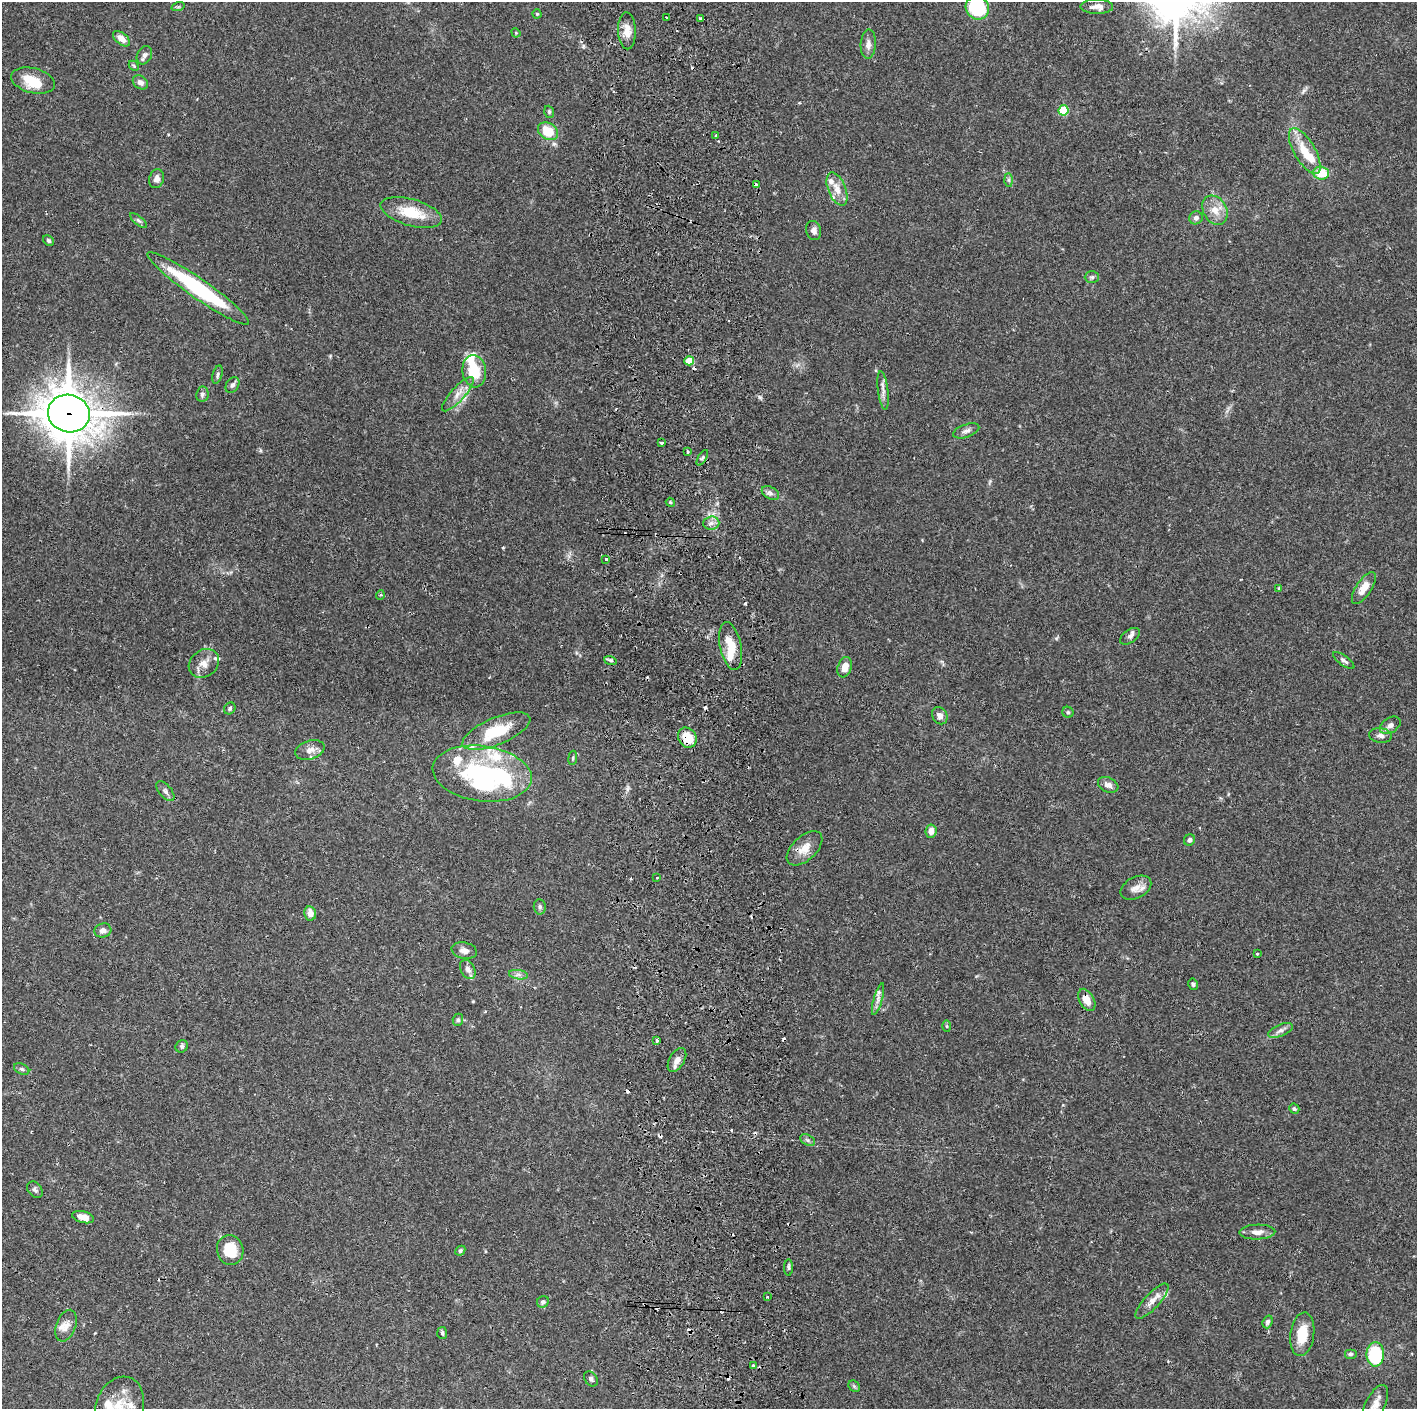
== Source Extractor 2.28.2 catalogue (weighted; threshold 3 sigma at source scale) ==
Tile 5 of 3 x 3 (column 2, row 2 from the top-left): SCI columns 1474-2888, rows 1411-2817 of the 4359 x 4230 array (HDU 1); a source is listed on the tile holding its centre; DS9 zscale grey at full resolution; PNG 1419 x 1411 px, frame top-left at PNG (2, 2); each listed source drawn as its Kron ellipse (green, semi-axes under 4 px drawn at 4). Shown black and unused: <1% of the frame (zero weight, under 2 of 3 exposures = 3% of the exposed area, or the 3 px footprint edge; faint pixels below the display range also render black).
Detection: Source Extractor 2.28.2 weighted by HDU 2 'WHT'; one run over the whole footprint, this tile lists its part. Background 0.0769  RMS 0.005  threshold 0.0226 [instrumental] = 3 sigma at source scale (4.5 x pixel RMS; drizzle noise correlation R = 1.50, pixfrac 1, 0.05/0.05 arcsec/px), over >= 5 px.
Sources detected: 146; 6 inside a brighter object's white glare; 14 cosmic-ray / hot-pixel residue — neither listed nor drawn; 13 inside a brighter listed object's ellipse — not listed separately; the other 113 listed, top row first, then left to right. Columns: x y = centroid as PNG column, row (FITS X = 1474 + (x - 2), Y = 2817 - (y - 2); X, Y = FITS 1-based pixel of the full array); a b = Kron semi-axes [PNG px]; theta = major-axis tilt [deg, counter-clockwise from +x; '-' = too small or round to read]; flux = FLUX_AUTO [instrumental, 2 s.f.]
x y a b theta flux
178 7 7 4 18 0.67
1097 7 16 7 -1 3.5
977 8 12 11 - 37
537 14 4 4 - 0.57
666 17 2 2 - 0.55
700 19 4 3 - 2.3
627 31 18 9 -88 4.9
516 33 5 4 - 0.45
122 39 10 5 -39 4.2
868 44 14 7 86 2.9
144 55 10 7 62 1.9
134 66 6 4 -46 0.68
33 81 22 12 -14 12
140 82 8 6 -37 2.4
1063 110 5 5 - 21
549 112 6 4 -71 0.73
548 131 11 8 -31 11
716 136 3 3 - 1.4
1305 151 26 10 -60 11
1321 173 8 6 -4 13
156 179 9 7 73 2.5
1009 180 6 4 -89 0.9
756 185 4 3 - 2.2
837 189 17 9 -68 6
1215 210 15 11 -60 6.2
411 212 32 13 -16 16
1196 218 7 6 - 1.8
138 220 10 4 -40 1.1
814 231 10 7 -73 2.2
49 241 6 4 -46 0.86
1092 277 7 6 - 1.1
198 288 61 10 -35 56
689 361 5 4 - 13
474 371 16 12 -83 16
218 375 9 5 74 1.1
232 385 8 6 55 1.5
883 390 19 5 -83 2.7
202 394 7 6 - 1.3
458 394 22 7 48 4.9
69 413 21 18 -14 1700
966 431 14 6 20 2.1
662 442 3 3 - 0.93
688 452 3 3 - 0.75
702 458 8 3 60 0.89
770 493 9 6 -28 1.6
670 502 4 3 - 0.62
711 523 8 6 5 2.2
606 559 3 3 - 1.4
1279 588 4 4 - 0.64
1364 588 18 7 57 6
380 595 5 3 - 0.59
1130 636 11 6 35 1.8
731 646 24 10 -78 11
610 660 6 4 -19 0.87
1344 660 12 5 -36 1.5
204 663 16 13 38 5.3
845 667 10 7 72 4.6
230 708 6 5 - 0.86
1068 712 5 5 - 0.97
940 716 9 7 -58 2.3
1390 725 11 7 33 2.4
496 731 36 13 23 20
1380 735 11 7 -5 2.2
687 738 10 9 - 12
310 750 15 9 18 3.6
573 758 7 3 82 0.6
482 774 50 27 -8 53
1108 785 10 7 -23 2.9
165 791 12 6 -51 1.7
931 831 7 5 83 4
1189 840 6 5 - 1.3
805 848 21 12 43 6.9
657 878 3 3 - 0.85
1136 888 16 10 27 4.5
540 907 7 6 - 1.3
310 913 7 6 - 4
103 930 8 7 - 2.2
464 951 13 8 -12 3.2
1257 954 3 2 - 0.6
468 969 10 7 -62 2.4
518 975 9 4 -8 1.7
1193 984 6 4 -78 0.86
878 999 16 4 74 2.5
1087 1000 12 7 -61 5
458 1020 6 5 - 0.83
947 1026 6 4 -88 0.53
1280 1030 13 6 21 2.1
657 1040 3 3 - 1.4
182 1046 6 5 - 1.1
677 1060 13 7 59 3.3
22 1069 8 5 -26 1.1
1294 1109 5 4 - 1
808 1140 8 5 -28 1.2
35 1190 9 6 -49 1.4
83 1217 11 5 -14 4.7
1257 1232 18 7 2 3.8
230 1250 15 13 -77 14
460 1251 5 4 - 0.9
788 1267 8 4 -90 0.96
767 1297 2 2 - 0.45
1152 1301 23 7 47 4.6
543 1302 6 5 - 1.4
1268 1322 6 5 - 1.3
66 1326 16 9 70 4.5
442 1333 6 5 - 0.84
1302 1334 22 12 82 12
1350 1354 6 5 - 1
1375 1354 12 9 -89 34
753 1365 4 3 - 0.76
591 1379 8 6 -55 1.3
854 1386 6 5 - 0.79
1375 1405 21 9 64 5.4
119 1407 31 23 71 16
Overlapping masked pixels (flux is a lower limit): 4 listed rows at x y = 756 185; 69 413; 687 738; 1087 1000
Isophote crosses this tile's border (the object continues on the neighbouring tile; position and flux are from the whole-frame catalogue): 3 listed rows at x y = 977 8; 1375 1405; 119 1407